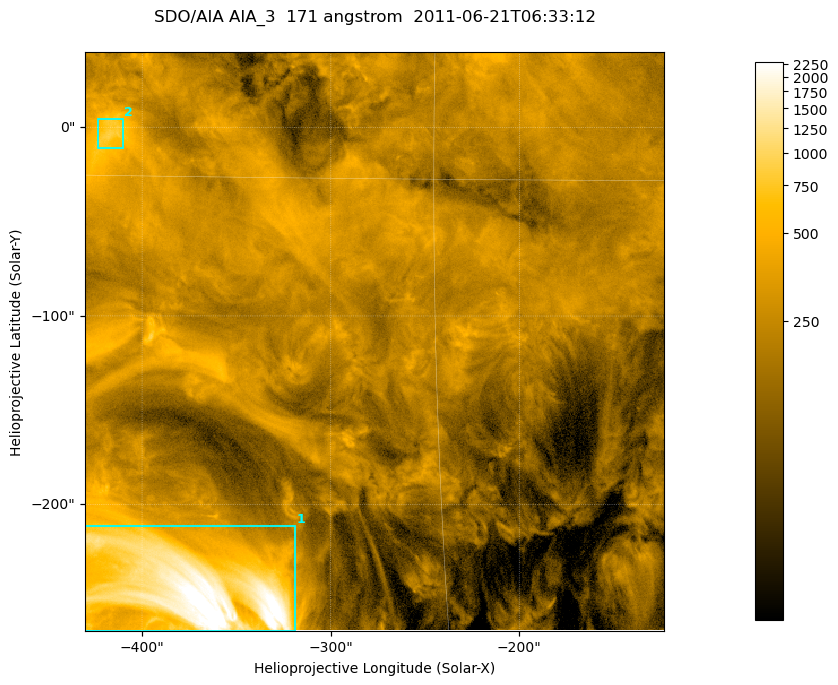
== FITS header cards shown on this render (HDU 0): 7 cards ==
TELESCOP= 'SDO/AIA '
INSTRUME= 'AIA_3   '
WAVELNTH=                  171
WAVEUNIT= 'angstrom'
DATE-OBS= '2011-06-21T06:33:12.34'
CTYPE1  = 'HPLN-TAN'
CTYPE2  = 'HPLT-TAN'

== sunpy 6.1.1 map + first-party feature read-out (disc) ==
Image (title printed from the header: SDO/AIA AIA_3  171 angstrom  2011-06-21T06:33:12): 512 x 512 px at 0.599 arcsec/px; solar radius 944 arcsec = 1575 px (partial field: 3.4% of the solar disc is inside the frame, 100% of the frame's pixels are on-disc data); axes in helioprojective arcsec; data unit not stated in the header (colour bar unlabelled)
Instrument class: DISC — disc imager (sunpy class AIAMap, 171 A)
Bright regions (active regions / flare kernels): reference = the on-disc median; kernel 5 px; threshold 5 sigma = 508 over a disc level ~216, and >= 1.15x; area >= 262 px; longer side >= 6 px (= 3.6 arcsec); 2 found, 2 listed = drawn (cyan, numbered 1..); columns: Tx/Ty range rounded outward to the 2 arcsec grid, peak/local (2 s.f.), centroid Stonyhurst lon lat
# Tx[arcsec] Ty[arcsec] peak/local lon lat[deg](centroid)
1 -430..-318 -268..-210 15 -24 -13
2 -424..-410 -12..4 4 -26 +1